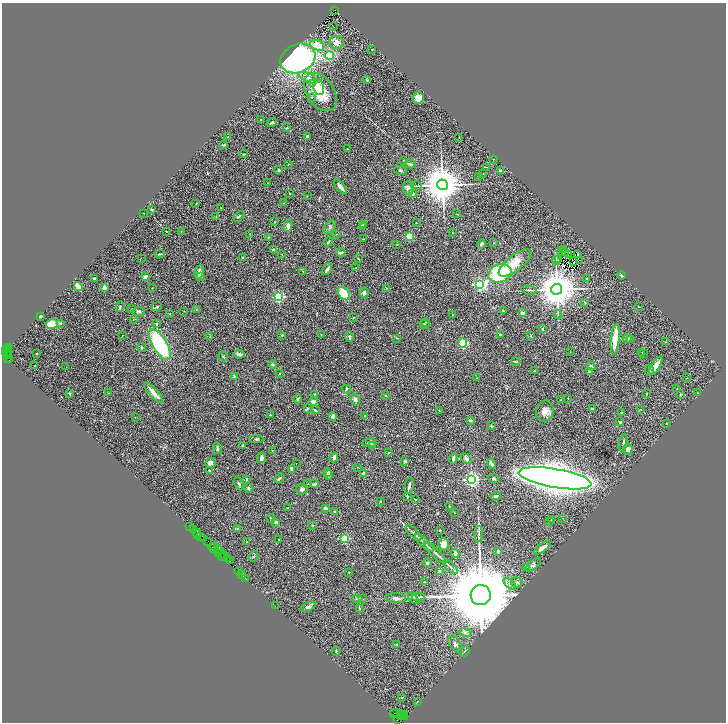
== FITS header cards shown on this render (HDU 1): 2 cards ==
NAXIS1  =                 1448
NAXIS2  =                 1440

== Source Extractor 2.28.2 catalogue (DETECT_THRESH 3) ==
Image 1448 x 1440 px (HDU 1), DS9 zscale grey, zoomed out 1/2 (1 PNG px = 2 x 2 image px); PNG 728 x 724 px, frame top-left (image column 1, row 1439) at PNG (2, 3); each listed source drawn as its Kron ellipse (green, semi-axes under 4 px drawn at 4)
Background 0.923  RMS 0.06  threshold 0.179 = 3 sigma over >= 5 px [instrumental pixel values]
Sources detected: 357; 46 cannot appear on this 1/2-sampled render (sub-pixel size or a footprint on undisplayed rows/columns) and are neither listed nor drawn; the other 311 listed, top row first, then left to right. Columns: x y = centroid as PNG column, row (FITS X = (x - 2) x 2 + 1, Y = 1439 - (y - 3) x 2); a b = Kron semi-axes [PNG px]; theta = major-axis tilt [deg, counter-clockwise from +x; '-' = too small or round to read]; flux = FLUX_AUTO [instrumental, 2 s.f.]
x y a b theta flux
335 11 3 2 - 190
334 27 2 1 - 62
337 42 7 6 - 61
317 45 7 5 -23 180
372 50 2 2 - 20
329 55 4 4 - 360
298 58 18 14 26 2600
308 78 10 4 -25 61
367 80 4 2 - 13
312 84 4 3 - 120
319 87 8 5 -76 59
320 92 21 13 -55 380
312 97 3 2 - 8.5
418 98 5 5 - 110
261 120 4 2 - 11
272 122 5 3 - 24
286 128 3 2 - 13
307 136 2 2 - 23
228 137 3 2 - 6.7
459 137 2 1 - 5.5
224 145 4 2 - 18
347 149 3 2 - 5.5
244 154 4 2 - 6.3
493 159 2 1 - 3.8
403 161 3 2 - 5
288 164 2 2 - 3.9
410 164 6 3 -16 22
486 167 4 2 - 6
279 170 3 2 - 12
400 170 6 3 -10 17
500 171 3 2 - 19
483 174 4 2 - 6.7
479 176 2 2 - 3.6
267 183 2 2 - 2.7
442 185 5 5 - 53000
416 186 6 2 1 13
340 187 8 3 -50 56
408 188 7 5 -87 81
289 193 3 2 - 6.5
413 193 2 2 - 73
307 196 2 2 - 3.3
283 203 3 2 - 4.4
196 204 2 2 - 4.5
221 208 2 1 - 3.1
152 210 3 2 - 17
144 213 2 2 - 12
457 214 3 2 - 4
239 216 6 2 46 10
216 217 2 1 - 3.3
274 222 2 2 - 3.5
416 223 2 2 - 3.9
363 225 4 3 - 13
288 226 6 4 80 49
363 226 4 4 - 15
330 227 7 5 54 26
167 231 2 1 - 4.3
181 231 2 2 - 4
452 233 2 2 - 4
250 234 2 2 - 4.4
336 234 2 2 - 4
409 236 3 3 - 580
268 237 3 3 - 8.9
363 239 4 2 - 4.6
328 242 5 2 - 9.5
494 243 2 2 - 5.3
397 244 2 1 - 4
481 244 4 3 - 24
273 250 3 3 - 21
564 250 2 2 - 7.9
561 251 2 1 - 7.2
566 252 3 1 - 5.1
341 253 4 2 - 44
160 254 5 2 - 17
282 254 2 1 - 5.3
568 255 3 1 - 2.5
577 255 2 1 - 8.3
243 257 3 2 - 8.5
141 258 2 2 - 3.5
359 259 3 2 - 6.1
556 260 3 2 - 5.4
558 260 2 1 - 3.2
579 260 2 1 - 16
573 262 4 1 - 3.1
515 263 20 8 37 160
355 268 3 2 - 5.4
327 269 7 2 56 46
303 271 2 2 - 6.7
199 272 7 4 79 45
500 273 12 9 18 1000
621 275 4 2 - 13
201 276 2 2 - 33
145 277 4 3 - 41
94 278 2 2 - 20
587 278 3 2 - 10
479 284 4 3 - 1900
78 287 5 2 - 150
104 288 3 3 - 70
152 288 2 2 - 4
387 288 3 2 - 5.8
557 289 5 5 - 49000
529 290 8 2 -7 12
364 293 5 4 - 27
344 294 7 5 -51 390
279 297 3 3 - 1600
585 302 3 3 - 12
120 307 5 2 - 11
157 307 5 3 - 15
638 307 2 1 - 3.7
132 309 2 1 - 6.1
196 310 3 2 - 4.2
138 311 6 4 4 16
184 311 2 2 - 3.2
503 311 3 2 - 12
170 313 3 2 - 6
522 313 4 3 - 36
558 314 4 2 - 9.7
452 315 2 2 - 4.5
40 316 3 3 - 10
353 318 2 2 - 4.6
134 319 4 2 - 7.3
426 322 3 2 - 6.4
61 323 4 3 - 9.9
52 324 6 5 - 250
156 324 4 3 - 11
425 324 5 2 - 11
543 328 2 2 - 8.6
122 335 2 2 - 3.6
282 335 3 2 - 7.4
321 335 2 2 - 6.8
500 335 3 2 - 14
349 336 5 3 - 17
531 336 3 2 - 9.4
210 337 3 2 - 9.6
397 338 4 2 - 11
615 339 15 4 84 280
627 339 4 3 - 21
630 340 3 3 - 7.7
665 342 3 2 - 6.7
463 343 4 3 - 950
160 344 17 7 -59 1100
9 347 2 1 - 44
142 348 4 3 - 11
8 349 3 2 - 130
6 351 2 2 - 170
570 352 2 1 - 3.2
642 352 2 2 - 5.1
7 353 5 3 - 380
36 353 3 2 - 5.1
643 353 2 1 - 7
239 354 5 3 - 38
7 356 4 2 - 92
223 356 5 2 - 9.6
8 358 2 1 - 45
9 360 2 1 - 340
516 361 5 3 - 19
273 365 4 3 - 13
34 366 2 1 - 5.7
591 366 4 3 - 20
656 366 11 3 57 110
66 367 2 1 - 3.4
649 370 5 4 - 15
535 371 4 2 - 4.9
589 372 2 2 - 55
279 373 2 1 - 9.5
234 376 3 2 - 9.7
477 378 2 2 - 4.4
686 378 2 1 - 40
346 389 4 3 - 16
677 389 2 1 - 3.2
69 393 2 2 - 45
109 393 3 2 - 6.5
153 393 13 3 -47 100
698 393 3 2 - 5.1
314 394 3 2 - 6.6
647 394 2 2 - 4.9
680 394 3 3 - 8.9
386 395 3 2 - 11
568 398 2 2 - 4.7
298 399 4 4 - 17
355 399 6 4 -73 24
561 400 2 2 - 5.4
313 402 4 3 - 65
307 409 4 2 - 20
592 409 3 2 - 14
641 409 3 2 - 4.5
315 410 3 2 - 9.9
439 411 4 1 - 4
545 411 10 8 74 82
622 413 3 3 - 17
270 415 4 3 - 9
333 416 2 2 - 130
365 416 2 2 - 4.3
135 417 3 2 - 3.9
470 420 2 2 - 72
620 422 3 2 - 29
666 423 2 2 - 3.9
491 426 2 2 - 13
256 439 7 3 0 16
370 443 7 3 7 22
623 443 8 3 80 27
243 445 4 3 - 11
373 446 4 3 - 38
217 448 6 3 -78 20
628 449 6 5 - 36
272 451 2 2 - 3.5
389 452 3 3 - 8.5
334 457 5 2 - 33
262 458 5 4 - 35
453 458 5 3 - 20
466 459 6 4 -46 42
405 461 3 3 - 30
210 463 5 4 - 54
296 463 2 1 - 11
491 464 5 2 - 31
358 467 3 2 - 4
292 469 4 3 - 35
210 471 3 3 - 23
328 473 3 2 - 21
364 474 3 3 - 86
329 475 5 3 - 70
279 478 5 3 - 19
555 478 37 9 -10 22000
246 479 3 2 - 10
471 479 4 3 - 3700
493 479 5 4 - 22
239 484 7 3 -62 17
308 484 3 2 - 5.2
315 484 3 2 - 36
409 486 8 2 78 30
248 488 5 3 - 16
302 489 6 5 - 30
407 496 3 2 - 15
496 496 5 2 - 17
415 499 4 2 - 5.5
380 501 2 2 - 9.8
449 506 2 2 - 5.1
288 508 2 2 - 10
325 508 4 3 - 20
334 512 3 2 - 15
454 513 2 2 - 5.5
271 518 4 2 - 6.6
563 518 2 1 - 3.4
552 520 3 2 - 12
550 521 2 2 - 8.9
276 522 3 3 - 20
313 525 4 3 - 7.4
189 526 3 1 - 43
237 529 3 3 - 19
194 530 3 1 - 24
440 530 2 2 - 8.8
196 532 2 2 - 150
414 533 10 2 -44 25
198 534 2 1 - 91
479 534 8 2 90 20
201 536 3 3 - 200
345 538 3 3 - 730
204 539 3 1 - 43
279 540 2 2 - 3.7
208 541 3 1 - 84
247 542 2 2 - 5.1
424 543 12 3 -42 36
443 544 6 5 - 81
214 547 3 2 - 66
214 548 6 1 -44 280
542 548 10 3 38 60
218 549 2 1 - 120
220 550 2 1 - 110
498 551 4 3 - 15
219 553 4 1 - 170
435 553 14 2 -43 34
455 554 4 3 - 34
225 555 2 2 - 170
254 556 6 3 65 14
222 557 4 1 - 150
227 558 4 2 - 340
230 561 3 2 - 41
427 563 4 4 - 15
533 565 9 4 37 33
451 567 8 2 -42 21
526 567 3 2 - 6.5
440 570 3 3 - 14
238 571 4 2 - 140
349 572 2 2 - 6.2
242 574 2 1 - 49
245 578 2 1 - 87
424 582 3 2 - 5.6
517 582 6 5 - 28
510 584 7 4 -39 37
481 595 10 10 - 200000
419 597 7 2 -12 14
357 598 5 3 - 15
396 598 10 5 -5 38
413 598 7 4 -54 20
362 599 3 2 - 6.4
275 606 2 1 - 62
308 607 8 3 22 28
359 608 4 2 - 11
465 632 7 4 -11 28
455 644 9 5 -58 42
396 645 2 2 - 8.3
336 651 4 2 - 10
465 651 6 2 53 10
402 698 3 2 - 6.6
417 701 3 2 - 4.3
393 713 3 1 - 69
398 714 8 4 -15 640
404 714 3 2 - 110
402 715 2 1 - 59
404 716 3 1 - 90
401 717 3 1 - 93
398 720 3 2 - 15
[46 sub-pixel or undisplayed-footprint detections neither listed nor drawn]